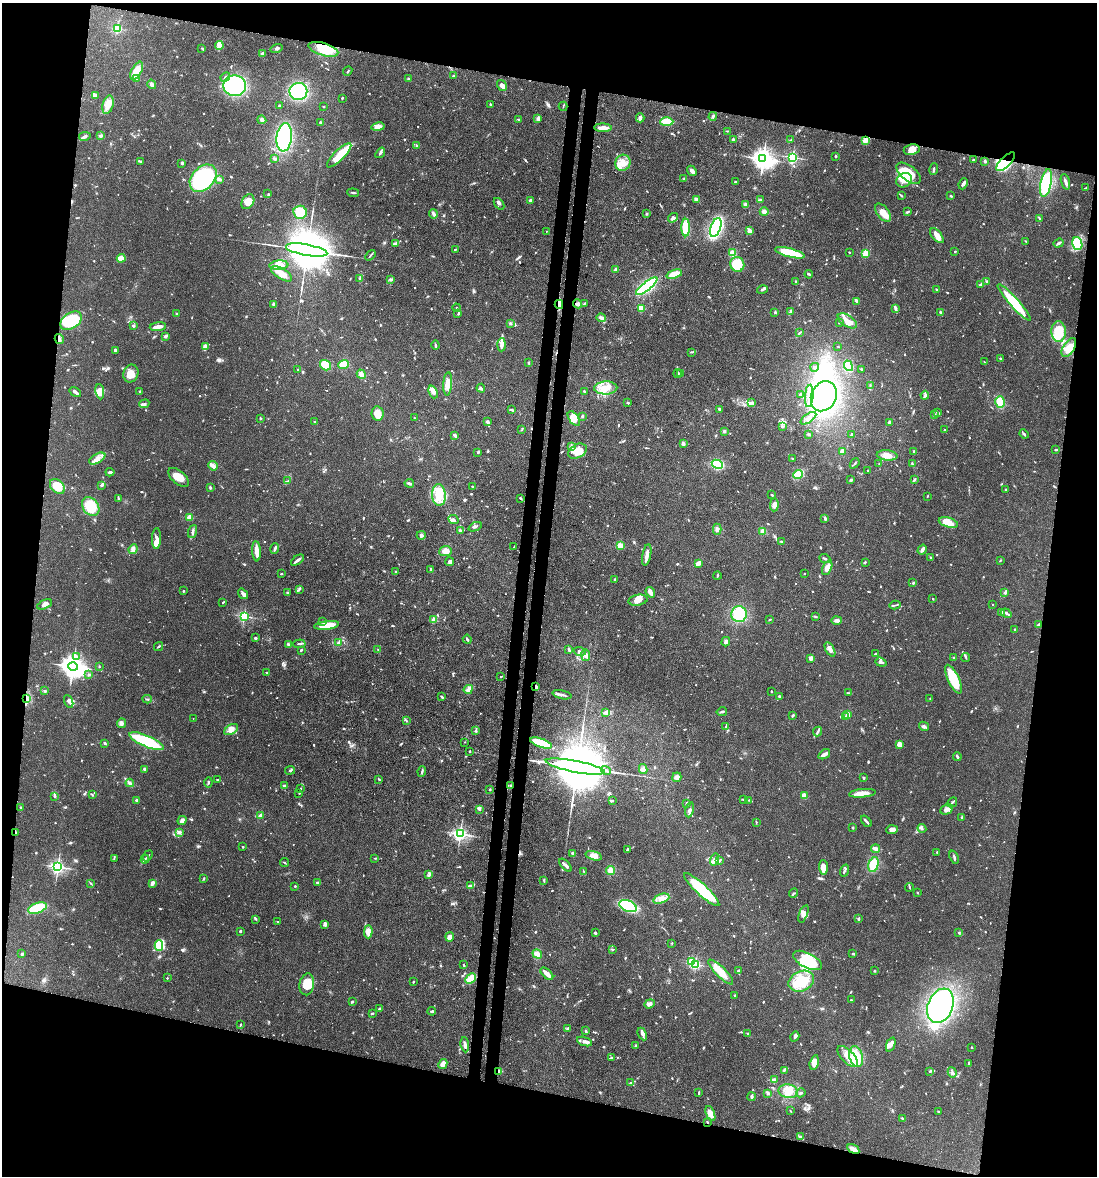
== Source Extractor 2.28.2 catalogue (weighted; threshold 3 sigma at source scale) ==
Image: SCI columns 301-4680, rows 73-4768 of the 4864 x 4844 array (HDU 1 of 3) = the unmasked area's bounding box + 8 px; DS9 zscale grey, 4 x 4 block average (1 PNG px = mean of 4 x 4 image px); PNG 1099 x 1178 px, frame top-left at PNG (2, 3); each listed source drawn as its Kron ellipse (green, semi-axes under 4 px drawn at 4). Shown black and unused: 24% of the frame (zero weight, under 3 of 4 exposures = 9% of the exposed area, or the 3 px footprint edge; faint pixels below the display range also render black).
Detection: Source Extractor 2.28.2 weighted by HDU 2 'WHT'. Background 0.12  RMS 0.005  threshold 0.0225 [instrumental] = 3 sigma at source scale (4.5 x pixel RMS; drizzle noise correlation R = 1.50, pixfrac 1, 0.05/0.05 arcsec/px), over >= 5 px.
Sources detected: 1175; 4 too faint to see at this stretch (4 x 4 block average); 12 inside a brighter object's white glare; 7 cosmic-ray / hot-pixel residue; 4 long thin detections or spike segments (spike, bleed or trail) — neither listed nor drawn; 39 coinciding with a brighter row at this scale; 74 inside a brighter listed object's ellipse — not listed separately; of the other 1035, all 500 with FLUX_AUTO >= 2.28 (the completeness limit of this list) listed and drawn (535 fainter detections not listed), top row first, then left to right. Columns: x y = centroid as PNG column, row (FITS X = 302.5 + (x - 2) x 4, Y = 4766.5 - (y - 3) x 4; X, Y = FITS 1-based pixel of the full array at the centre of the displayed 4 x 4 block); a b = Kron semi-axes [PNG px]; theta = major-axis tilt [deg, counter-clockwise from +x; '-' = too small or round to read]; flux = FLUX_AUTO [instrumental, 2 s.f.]
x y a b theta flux
117 29 2 2 - 270
219 45 4 3 - 9.1
202 48 3 2 - 2.4
276 48 6 2 17 6.3
323 49 15 6 -17 100
262 54 2 2 - 40
137 71 10 5 61 42
348 71 5 2 - 3.2
453 76 2 2 - 7
225 77 5 2 - 6.1
137 79 3 2 - 5.2
408 79 3 2 - 2.6
152 84 5 3 - 7.9
235 86 11 10 - 320
502 86 6 4 -55 11
298 91 9 8 - 210
95 96 4 3 - 18
342 98 2 2 - 4.3
490 104 2 2 - 3.3
108 105 9 5 74 28
279 106 2 2 - 2.9
563 106 5 2 - 2.7
323 107 2 2 - 2.7
713 116 4 2 - 4.6
538 118 4 3 - 4.9
640 118 4 2 - 10
518 119 2 2 - 2.5
262 120 4 4 - 7.7
320 122 3 2 - 2.3
667 122 6 3 0 75
378 127 7 4 10 16
603 128 9 3 -2 25
727 131 2 2 - 2.4
85 136 6 2 11 5.9
101 136 3 2 - 3.8
284 137 14 7 83 330
733 140 4 3 - 5.4
791 140 3 2 - 2.3
865 140 4 3 - 14
417 146 3 2 - 2.5
912 150 8 5 9 33
380 153 6 2 53 7.4
339 155 16 5 45 78
835 156 3 2 - 3.1
793 157 2 2 - 550
275 158 3 2 - 5.7
763 159 4 3 - 2400
973 160 2 2 - 12
140 161 4 2 - 5.1
985 161 3 2 - 3.6
1006 162 12 5 45 280
182 163 2 2 - 31
623 163 8 7 - 35
934 169 6 2 80 4.7
692 171 5 3 - 15
909 173 14 7 -38 110
203 178 16 11 47 350
219 179 4 3 - 7
684 179 3 3 - 3.4
904 180 8 6 34 29
736 182 3 2 - 4.4
1065 182 8 2 -73 9.7
1046 183 14 5 78 300
963 184 6 3 66 6.2
1086 188 2 2 - 2.4
268 193 2 2 - 2.5
353 193 6 2 -7 4.7
901 196 4 2 - 3.8
951 196 3 2 - 2.7
696 199 4 3 - 7.5
760 200 3 2 - 3.2
531 201 3 3 - 13
248 202 8 5 57 32
499 204 6 3 -49 6.9
746 205 3 2 - 17
300 212 7 6 - 64
764 212 4 3 - 13
907 212 3 2 - 3.4
883 213 10 6 -53 34
433 214 5 3 - 8
647 214 3 2 - 3
673 218 5 4 - 10
1039 218 3 2 - 3.2
686 227 9 4 90 80
716 227 10 5 70 270
546 231 2 2 - 3.1
750 231 3 3 - 9.3
937 236 9 4 -49 25
1026 241 3 2 - 2.4
395 243 4 3 - 4.8
1058 243 5 2 - 5.5
1077 244 6 5 - 170
307 250 21 5 -10 31000
455 250 2 2 - 4.1
955 251 2 2 - 10
849 252 2 2 - 2.9
733 253 3 3 - 31
790 253 15 4 -14 110
866 253 2 2 - 140
370 255 6 2 49 3.7
121 258 4 3 - 41
737 264 7 7 - 76
279 265 9 4 4 33
616 270 2 2 - 56
282 274 12 5 -32 30
674 274 8 3 19 66
809 274 4 2 - 3.8
360 279 4 2 - 4.9
391 280 4 3 - 4.2
796 281 2 2 - 2.4
987 281 2 2 - 2.4
981 284 3 2 - 7.3
647 286 13 4 38 290
762 289 5 3 - 6.2
937 290 4 2 - 3
856 301 3 2 - 3.7
584 303 3 2 - 2.8
1014 303 24 4 -48 130
274 304 4 3 - 4
559 304 4 3 - 39
578 304 4 3 - 7.4
457 308 4 2 - 3.7
641 308 3 3 - 35
895 309 3 2 - 4.1
775 312 3 2 - 3.2
790 312 3 2 - 7.4
940 313 4 2 - 4
176 314 3 2 - 2.5
458 314 3 2 - 3.6
601 318 5 3 - 10
71 321 12 7 33 180
847 321 11 5 -33 33
839 322 4 2 - 3.1
510 323 3 3 - 3.8
133 326 4 3 - 3.9
158 327 8 2 8 25
1059 332 10 7 -88 72
799 333 4 2 - 3.8
165 336 2 2 - 8.9
59 339 5 3 - 7
435 345 4 2 - 3.6
501 345 6 3 87 16
838 346 2 2 - 3
205 347 3 2 - 35
1069 348 10 5 57 33
115 350 3 3 - 5
691 352 2 2 - 2.7
1000 358 3 2 - 2.8
984 362 3 2 - 2.4
528 363 2 2 - 3.2
344 364 5 3 - 100
325 365 6 4 -36 66
848 366 5 3 - 89
815 367 4 2 - 3.8
861 369 2 2 - 13
298 370 2 2 - 3.2
131 373 9 7 70 28
680 373 3 2 - 2.6
361 374 5 3 - 16
678 374 4 2 - 4.6
448 384 11 4 86 29
870 386 3 2 - 3
481 388 4 3 - 5.1
606 388 11 6 1 37
75 392 6 2 -33 9.3
100 392 8 4 -83 35
140 392 3 2 - 3.2
433 392 7 4 -67 23
584 392 3 2 - 4.8
800 395 3 2 - 4.3
925 395 4 2 - 4.6
809 396 11 3 85 16
824 396 15 12 64 640
751 402 3 2 - 3.1
1000 402 6 4 -75 72
628 403 2 2 - 4.5
144 404 5 3 - 6.4
719 409 4 2 - 6.4
512 410 4 2 - 4.6
937 412 4 2 - 3.6
378 414 7 6 - 41
934 414 3 2 - 3.6
582 416 2 2 - 7.2
260 418 3 2 - 2.8
415 418 2 2 - 2.3
574 418 8 5 -54 45
808 418 9 3 35 14
315 422 3 2 - 2.8
488 422 3 3 - 5.6
889 422 3 3 - 5.8
782 427 3 2 - 3
521 430 3 2 - 2.6
945 430 3 2 - 2.8
724 431 3 2 - 3.8
808 434 3 2 - 3.2
851 434 3 2 - 3.3
1024 434 5 2 - 6
455 435 4 2 - 8.8
683 444 4 3 - 5.5
571 447 3 2 - 4.3
1056 450 3 2 - 4.2
577 451 10 6 27 40
842 451 3 3 - 14
914 451 2 2 - 4.2
478 452 2 2 - 3.9
887 455 10 5 -7 26
793 458 3 2 - 2.3
97 459 9 4 29 17
855 463 6 2 49 2.8
717 464 6 4 -28 140
879 464 3 2 - 2.5
912 464 4 2 - 4
213 466 5 2 - 17
867 470 2 2 - 3.1
110 472 4 2 - 6.4
798 474 5 3 - 68
178 477 12 6 -40 42
851 480 2 2 - 6
914 480 2 2 - 5.7
288 481 2 2 - 2.6
409 483 4 2 - 8.3
102 485 3 2 - 7.6
57 486 8 6 -47 55
472 486 3 2 - 2.4
210 487 3 2 - 3.7
1006 490 2 2 - 3.8
439 495 11 7 -87 70
772 495 3 2 - 4.4
927 496 2 2 - 2.3
520 498 4 2 - 4.3
118 499 4 2 - 3.8
774 505 6 4 88 15
91 507 10 7 -52 110
189 517 2 2 - 100
825 518 3 2 - 5.5
453 520 5 3 - 8.8
948 522 10 4 -15 28
475 527 7 2 24 6.2
717 529 5 3 - 8.6
460 530 3 2 - 5.2
192 531 7 2 70 7.2
763 531 4 3 - 10
421 535 4 3 - 5.9
156 538 10 4 88 19
782 542 4 2 - 4.9
620 546 4 3 - 28
514 547 4 2 - 2.4
133 549 5 4 - 9.1
275 549 5 2 - 7.6
922 550 5 2 - 11
256 551 10 2 -86 42
445 551 6 5 - 22
647 555 11 3 79 21
931 557 4 2 - 3.1
825 558 6 2 -22 4.8
297 560 7 2 36 12
1000 560 3 2 - 2.5
450 562 4 2 - 11
865 562 2 2 - 5.1
698 563 4 2 - 31
827 568 7 4 65 22
431 570 4 2 - 5.3
395 571 3 2 - 2.5
281 574 3 2 - 3.7
804 574 2 2 - 4.7
717 576 4 2 - 3.9
615 580 2 2 - 28
913 583 3 2 - 2.7
299 590 4 2 - 4.2
183 591 2 2 - 4.8
650 592 5 4 - 14
1005 592 3 2 - 5.8
287 593 3 2 - 3
243 594 6 3 -54 7.6
933 599 2 2 - 2.3
638 600 9 5 10 19
223 602 2 2 - 2.7
45 604 8 4 25 14
895 605 5 2 - 4.6
993 605 2 2 - 2.7
1002 612 2 2 - 4.7
1006 613 5 2 - 7.5
739 614 8 7 - 110
244 616 2 2 - 430
815 617 3 2 - 2.6
434 620 2 2 - 86
770 620 3 2 - 2.8
837 620 5 3 - 10
323 622 3 3 - 4.6
1039 624 4 3 - 4.6
327 625 12 4 7 57
1014 630 2 2 - 3.7
255 638 2 2 - 8.3
467 639 4 2 - 4.6
339 642 3 2 - 4
726 642 5 3 - 8.8
299 644 6 2 4 6.7
288 645 3 2 - 3
158 646 5 2 - 3.6
830 649 8 3 -61 18
301 650 3 2 - 5.2
378 650 2 2 - 2.4
569 650 4 3 - 5.1
580 651 6 2 -18 5.1
875 654 3 2 - 2.4
586 655 6 4 -81 12
77 656 3 2 - 5.1
954 657 3 2 - 3.2
811 658 3 2 - 15
966 658 4 2 - 3.6
881 662 6 2 -20 7.5
73 667 5 4 - 3100
99 667 2 2 - 3.3
267 672 2 2 - 3.1
89 675 4 3 - 5.1
501 676 3 2 - 2.5
953 679 16 5 -65 110
536 687 2 2 - 11
468 689 5 4 - 12
45 691 3 2 - 3.8
771 691 2 2 - 2.7
848 693 4 2 - 2.3
562 695 10 2 -14 9.3
442 697 3 2 - 3.8
780 697 3 2 - 6.8
930 698 2 2 - 2.7
26 699 4 3 - 5.6
147 699 4 2 - 3.5
69 701 7 4 -69 9.5
722 712 5 2 - 6
606 713 4 2 - 5.8
793 715 3 2 - 5.1
848 715 2 2 - 73
845 717 2 2 - 4.8
193 718 2 2 - 2.3
406 721 3 2 - 2.7
121 723 5 4 - 9.3
924 726 5 3 - 8.9
726 727 2 2 - 2.6
231 729 7 4 33 17
476 731 3 2 - 3.4
817 732 5 2 - 5.9
146 741 18 5 -24 180
464 742 2 2 - 2.5
105 743 2 2 - 6.3
541 743 11 4 -20 120
899 744 4 3 - 25
470 751 2 2 - 2.6
824 754 6 2 33 18
957 756 4 2 - 6.8
575 767 30 6 -11 55000
144 769 4 2 - 3.8
643 769 5 4 - 8.6
290 770 5 2 - 3.5
606 770 5 3 - 8.3
422 771 5 2 - 5.9
677 777 5 4 - 13
864 778 3 2 - 3.3
217 779 2 2 - 3.1
379 779 3 2 - 3.4
208 782 5 2 - 4
130 783 4 2 - 9.1
284 786 3 2 - 7.7
511 786 3 2 - 4.6
301 788 2 2 - 2.4
490 789 2 2 - 4.3
299 793 2 2 - 2.3
862 793 13 4 5 32
92 795 3 2 - 2.6
54 796 3 2 - 2.3
804 796 4 3 - 17
136 800 3 2 - 6.1
612 800 3 2 - 2.9
743 800 3 2 - 2.3
749 800 3 2 - 2.3
952 802 5 2 - 4.8
687 803 3 3 - 3.4
21 808 3 2 - 2.5
479 809 3 3 - 4.5
947 809 7 5 26 11
690 810 8 3 78 8.8
260 816 2 2 - 57
962 817 2 2 - 4.3
182 820 5 4 - 12
866 821 6 2 -49 8.9
756 822 4 2 - 2.6
853 828 2 2 - 4.4
922 828 4 2 - 4.9
892 830 6 3 4 15
179 832 4 3 - 6.2
15 833 3 2 - 2.4
460 834 2 2 - 930
243 847 2 2 - 2.3
627 849 4 2 - 3.1
875 849 4 3 - 12
937 852 2 2 - 4
573 853 2 2 - 5.3
148 856 6 2 53 4.2
594 856 8 4 -17 21
954 857 7 2 -69 4.8
114 858 3 2 - 2.4
375 858 3 2 - 2.6
145 859 4 2 - 4.5
714 859 6 3 72 11
720 860 4 2 - 6
285 862 4 2 - 2.4
565 865 8 2 -46 12
873 865 7 5 72 82
58 867 2 2 - 910
823 867 7 4 -87 30
610 870 4 4 - 20
845 871 6 2 71 5.3
584 872 3 2 - 2.6
429 875 3 2 - 4
204 879 4 2 - 2.3
544 880 4 2 - 3.4
91 883 3 2 - 2.5
152 883 3 2 - 15
318 883 3 2 - 7.5
471 885 4 2 - 4.1
295 886 2 2 - 10
909 887 4 2 - 3
702 890 23 5 -43 230
794 893 5 2 - 3.9
918 893 2 2 - 2.5
661 899 8 4 19 20
628 906 9 5 -23 150
37 908 10 5 19 130
803 914 9 4 70 12
256 919 3 2 - 2.6
858 919 3 2 - 4.4
277 922 3 2 - 2.4
325 924 4 3 - 10
240 931 3 2 - 3.1
368 932 6 4 89 20
595 933 3 2 - 4.3
959 933 2 2 - 3.8
450 937 4 4 - 13
672 943 2 2 - 2.9
159 945 5 4 - 97
613 950 4 2 - 2.4
22 954 3 3 - 3.7
537 954 5 4 - 16
853 954 3 2 - 3.9
807 960 16 7 -27 120
692 961 2 2 - 170
464 965 2 2 - 2.7
696 965 2 2 - 330
738 971 3 2 - 4.6
874 971 3 2 - 2.4
721 972 17 5 -45 50
547 974 8 2 -43 30
167 978 2 2 - 5.9
471 979 6 3 44 75
801 981 13 10 24 85
413 982 2 2 - 3.1
307 984 11 7 82 60
735 995 3 2 - 4.2
851 1000 2 2 - 3.2
352 1002 3 2 - 5.4
650 1004 5 3 - 11
940 1006 18 12 68 480
379 1009 2 2 - 5.3
432 1011 4 2 - 5.1
372 1013 3 2 - 2.6
240 1025 2 2 - 4
568 1029 3 3 - 4.3
586 1031 3 2 - 3.6
748 1033 3 2 - 3.7
642 1034 7 3 -63 8.9
795 1037 5 3 - 7.2
585 1041 8 4 -19 11
891 1044 7 4 68 14
465 1045 7 2 -83 12
635 1045 2 2 - 2.8
971 1047 2 2 - 3
848 1056 13 6 -46 37
856 1057 11 6 -77 85
611 1058 3 2 - 3
814 1062 7 4 76 28
969 1063 4 2 - 5.6
443 1064 5 3 - 22
784 1070 3 2 - 2.5
930 1071 4 3 - 4.3
499 1072 3 2 - 15
952 1072 5 3 - 7.6
774 1080 4 2 - 17
630 1083 3 2 - 3.1
788 1091 9 6 -9 33
699 1092 4 2 - 2.9
768 1093 4 3 - 4.6
801 1093 5 2 - 4.7
752 1097 4 2 - 9.5
790 1111 3 2 - 2.4
938 1111 2 2 - 4.4
710 1113 8 3 -68 25
903 1118 4 2 - 3.7
707 1122 2 2 - 3.8
800 1137 3 3 - 4.2
853 1149 6 3 -31 19
Overlapping masked pixels (flux is a lower limit): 9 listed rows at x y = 323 49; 1006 162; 559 304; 59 339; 536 687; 26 699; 511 786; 15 833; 499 1072
Diffuse or blended objects may show on this block-average render without a row.